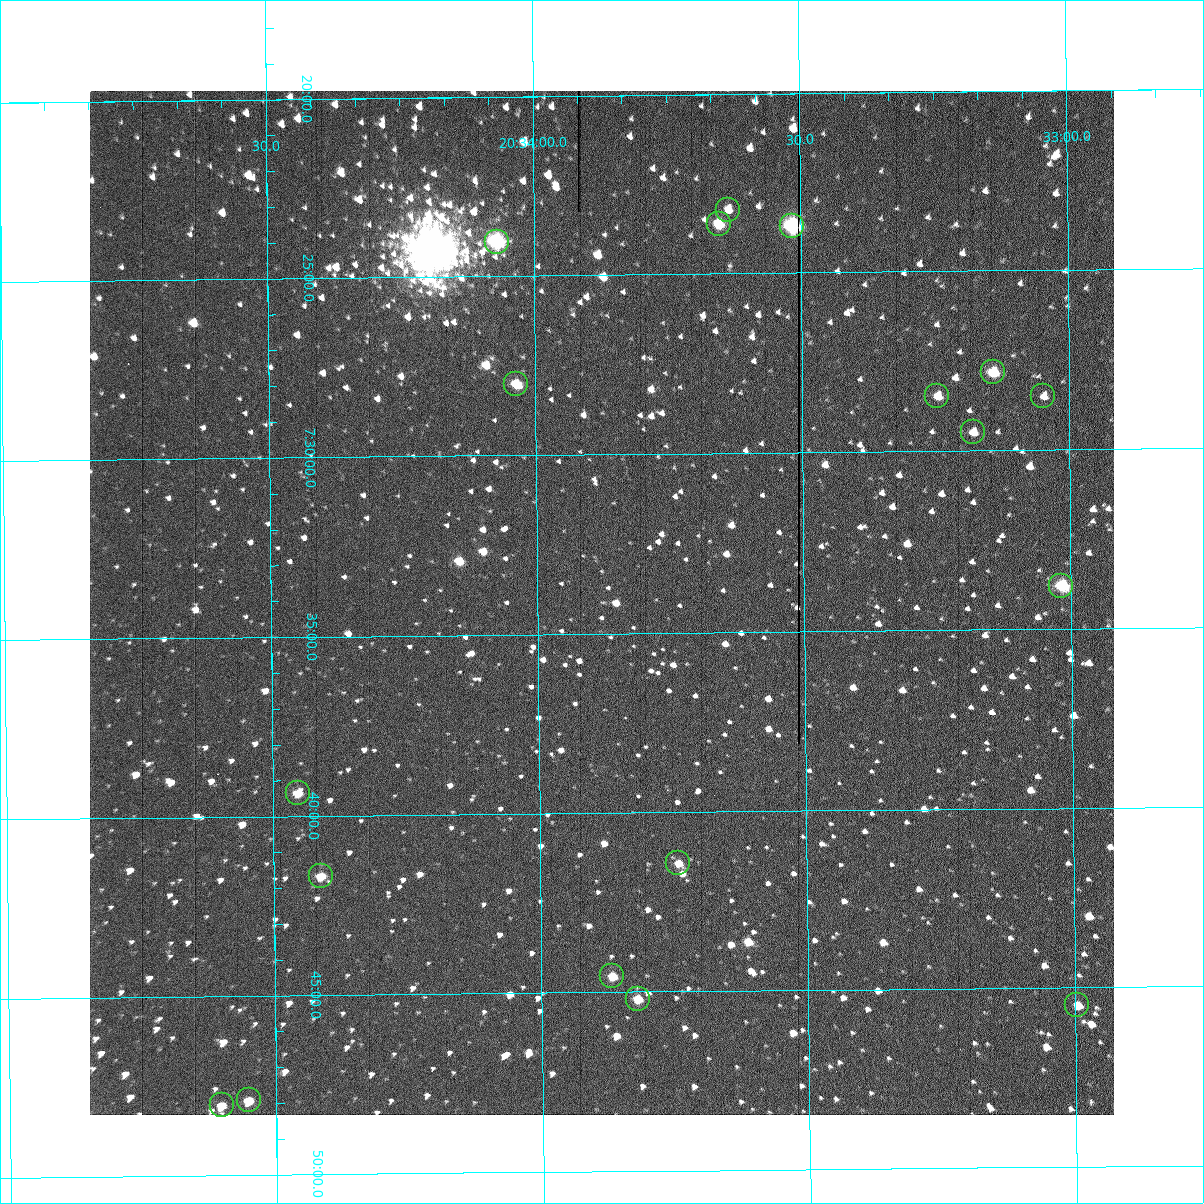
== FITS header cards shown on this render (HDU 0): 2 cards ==
NAXIS1  =                 1024 /fastest changing axis
NAXIS2  =                 1024 /next to fastest changing axis

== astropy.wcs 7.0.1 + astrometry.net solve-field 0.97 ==
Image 1024 x 1024 px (HDU 0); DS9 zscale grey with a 90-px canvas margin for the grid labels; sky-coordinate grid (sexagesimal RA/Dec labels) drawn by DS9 from the SOLVED WCS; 18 Tycho-2 reference stars matched to detected sources circled (green)
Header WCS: RA---TAN-SIP/DEC--TAN-SIP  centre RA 20:33:53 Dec +07:34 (308.47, +7.57 deg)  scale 1.67 arcsec/px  FOV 28.5' x 28.6'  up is -179 deg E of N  parity flipped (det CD > 0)
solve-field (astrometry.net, Tycho-2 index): VERIFIED the header's WCS against the Tycho-2 star catalogue (18 matches, 0 conflicts) and refined it, rather than solving blind
Solved WCS: RA---TAN-SIP/DEC--TAN-SIP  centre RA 20:33:53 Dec +07:34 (308.47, +7.57 deg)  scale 1.67 arcsec/px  FOV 28.5' x 28.6'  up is -179 deg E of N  parity flipped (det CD > 0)
The solver's refit moves the header's centre by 0.27 arcsec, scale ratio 1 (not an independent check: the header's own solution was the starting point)
Tycho-2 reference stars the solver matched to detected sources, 18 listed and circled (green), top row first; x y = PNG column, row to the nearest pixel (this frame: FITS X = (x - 90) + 1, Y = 1024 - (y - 91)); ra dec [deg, ICRS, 3 dp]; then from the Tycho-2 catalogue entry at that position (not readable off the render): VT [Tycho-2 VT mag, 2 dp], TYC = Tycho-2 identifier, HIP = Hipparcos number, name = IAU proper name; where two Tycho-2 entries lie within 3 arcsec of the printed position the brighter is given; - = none
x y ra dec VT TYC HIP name
728 210 308.409 +7.387 11.71 522-63-1 - -
719 224 308.413 +7.394 10.61 522-1117-1 - -
792 226 308.379 +7.395 9.53 522-815-1 - -
497 242 308.517 +7.401 9.28 522-2249-1 - -
993 372 308.286 +7.464 10.73 522-842-1 - -
516 384 308.509 +7.467 11.07 522-1042-1 - -
937 396 308.312 +7.475 12.07 522-647-1 - -
1043 396 308.262 +7.475 12.01 522-585-1 - -
973 432 308.295 +7.492 11.63 522-671-1 - -
1061 586 308.254 +7.563 10.72 1087-1249-1 - -
298 793 308.613 +7.656 11.72 1088-801-1 - -
678 863 308.435 +7.690 11.87 1088-65-1 - -
321 876 308.603 +7.695 11.58 1088-743-1 - -
612 976 308.467 +7.743 11.69 1088-851-1 - -
638 999 308.455 +7.753 11.50 1088-523-1 - -
1077 1005 308.249 +7.758 12.15 1087-191-1 - -
249 1100 308.638 +7.799 11.64 1088-397-1 - -
222 1105 308.650 +7.801 11.70 1088-297-1 - -